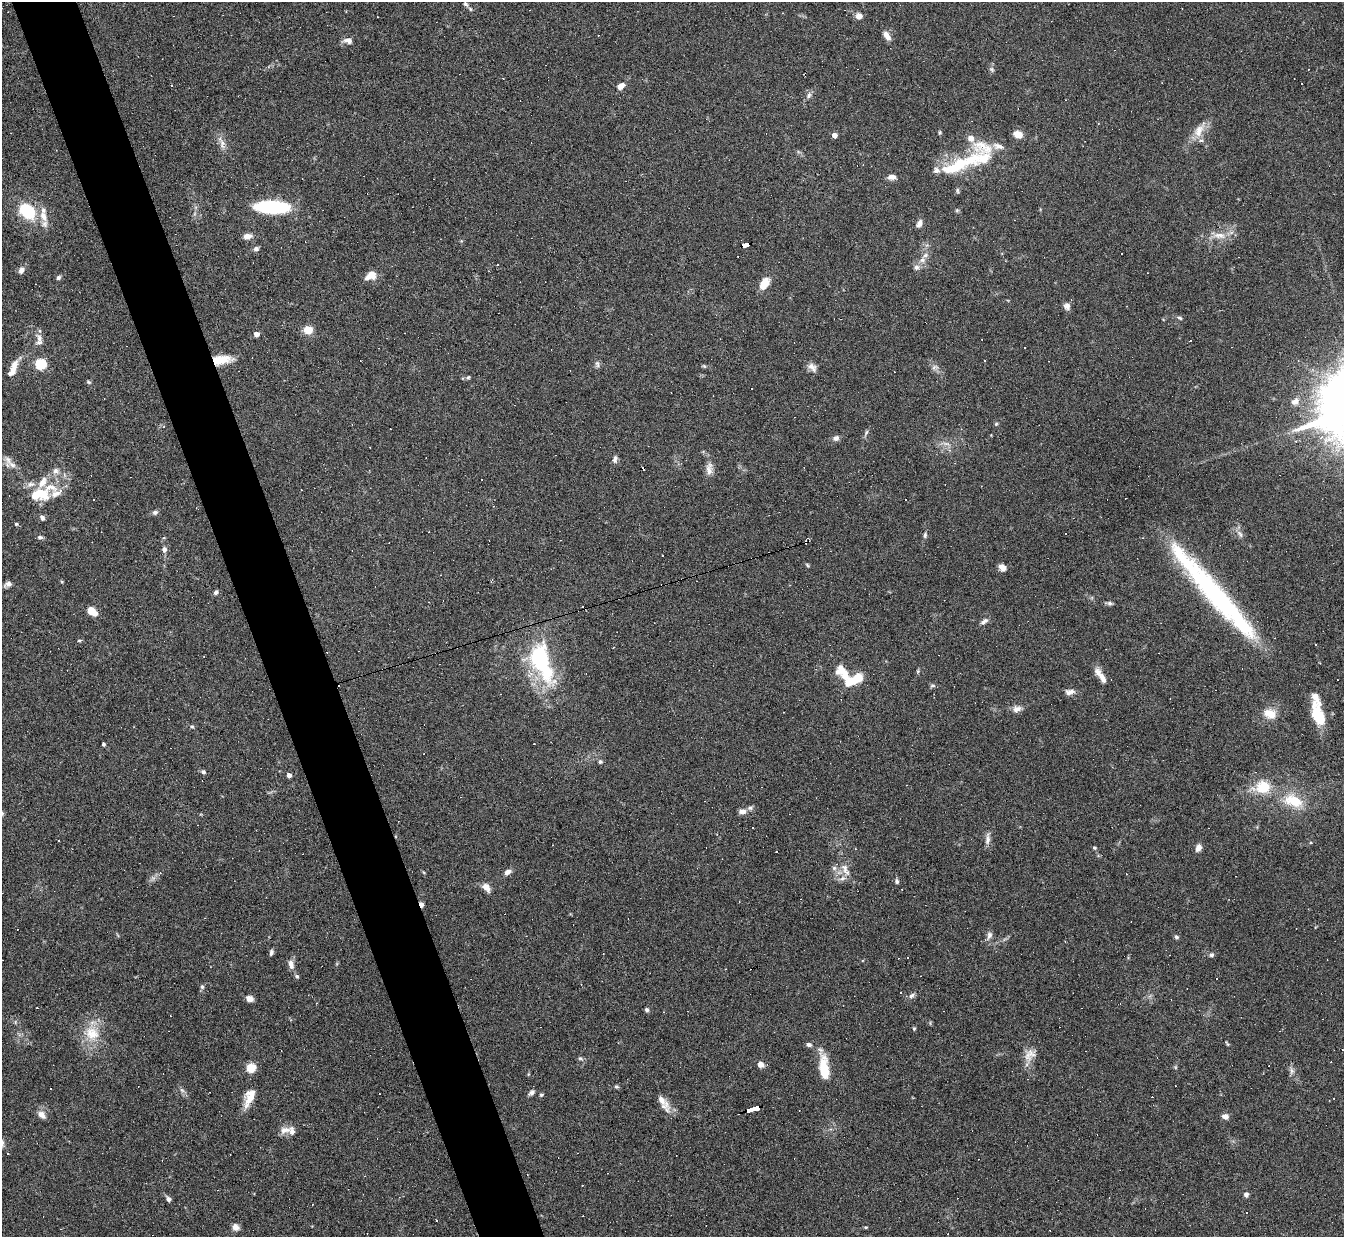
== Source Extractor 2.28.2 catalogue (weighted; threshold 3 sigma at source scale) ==
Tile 11 of 4 x 4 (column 3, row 3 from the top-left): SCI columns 2687-4028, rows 1382-2616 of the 5371 x 5357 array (HDU 1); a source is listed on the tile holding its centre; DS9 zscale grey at full resolution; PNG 1346 x 1239 px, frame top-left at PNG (2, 2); no overlay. Shown black and unused: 5% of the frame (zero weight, under 4 of 8 exposures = <1% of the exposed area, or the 3 px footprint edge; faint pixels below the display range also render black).
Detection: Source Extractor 2.28.2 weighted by HDU 2 'WHT'; one run over the whole footprint, this tile lists its part. Background 0.0744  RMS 0.0043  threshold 0.0175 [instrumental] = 3 sigma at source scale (4.09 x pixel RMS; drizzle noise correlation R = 1.36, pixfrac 0.8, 0.05/0.05 arcsec/px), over >= 5 px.
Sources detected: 253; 3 inside a brighter object's white glare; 83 cosmic-ray / hot-pixel residue — not listed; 18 inside a brighter listed object's ellipse — not listed separately; the other 149 listed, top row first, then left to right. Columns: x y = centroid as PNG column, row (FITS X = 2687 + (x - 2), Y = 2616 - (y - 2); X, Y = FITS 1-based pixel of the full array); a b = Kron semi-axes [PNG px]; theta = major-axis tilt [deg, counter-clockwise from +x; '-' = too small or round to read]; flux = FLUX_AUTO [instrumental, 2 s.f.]
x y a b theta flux
465 4 6 4 -42 0.82
470 9 6 5 - 0.61
859 16 8 7 - 2.1
887 36 12 6 -57 2.4
348 40 11 7 -11 2
992 69 8 6 -55 0.85
621 86 10 7 41 2.3
809 95 9 6 50 1.3
1199 130 26 11 59 5.9
940 132 6 4 89 0.49
1018 134 7 6 - 5.5
834 135 4 4 - 2.9
971 138 9 8 - 2.5
222 144 17 7 -77 2.6
998 146 16 8 -13 2.7
954 167 48 17 22 17
892 177 10 6 1 1.9
957 190 7 4 -84 0.65
272 207 26 9 -1 47
957 210 5 4 - 0.49
27 211 17 12 -42 20
43 216 16 10 -70 4.6
919 223 8 5 51 1.9
1219 235 19 9 -4 4.5
247 236 10 7 7 2.4
746 245 7 4 19 48
256 249 7 6 - 1
922 260 8 6 1 1.4
916 267 8 7 - 1.4
21 270 9 7 51 1.7
371 275 11 8 29 5.2
58 277 6 5 - 0.85
764 284 14 8 57 5.5
1067 306 9 8 - 1.7
1180 318 6 5 - 0.73
308 330 10 9 - 4.3
256 334 4 4 - 3.1
39 338 13 8 -77 2.5
221 360 22 9 7 7.6
984 360 3 3 - 0.49
41 364 5 5 - 34
597 364 10 5 -76 1
704 366 6 4 -44 0.49
812 367 14 8 -43 2.2
935 367 10 5 16 1.2
12 371 15 9 59 3.4
468 377 5 4 - 0.57
89 382 6 5 - 0.56
752 388 3 3 - 2.8
1295 401 10 8 32 2.6
996 424 5 4 - 0.49
866 433 8 4 63 0.81
836 438 8 7 - 1.4
1321 438 5 5 - 1.2
615 459 10 5 78 1.3
8 460 15 8 -65 2.7
709 469 19 9 89 3.1
55 471 9 7 49 1.9
51 487 28 15 9 11
906 499 3 3 - 5
155 512 7 6 - 1
42 518 8 5 -57 1
16 524 4 4 - 0.51
1240 534 12 5 -56 1.5
925 535 7 4 81 0.82
40 537 7 5 -5 0.96
164 549 6 6 - 1.4
663 555 3 3 - 0.58
807 565 6 3 -54 0.47
1002 567 8 6 -41 2.6
8 584 9 6 25 1.5
215 592 6 5 - 0.94
1216 595 102 17 -49 86
1109 603 7 5 -15 0.89
92 611 8 5 -41 7.4
984 621 11 6 37 1.4
1316 644 3 3 - 0.51
540 660 51 25 -75 40
918 671 6 4 72 0.51
844 674 24 12 -52 8.4
1101 676 22 6 -56 3.6
933 685 7 5 -2 0.72
1070 692 13 7 7 1.9
1017 709 11 9 40 2.2
1270 714 17 12 -21 5.1
1318 715 24 11 -70 13
192 726 6 4 -7 0.61
103 744 4 3 - 0.69
534 744 3 2 - 0.31
600 762 6 5 - 0.71
204 772 5 4 - 0.75
289 775 4 4 - 2
1263 788 13 9 8 13
1293 801 28 16 -20 12
750 808 8 6 23 1.1
742 811 10 6 5 1.7
988 839 20 6 84 2
1094 848 5 4 - 0.55
1198 848 7 5 72 2.8
776 852 3 2 - 0.58
834 868 6 6 - 1.1
844 868 16 9 -69 3.4
508 872 9 6 27 1.7
160 873 4 4 - 0.55
897 881 6 5 - 0.92
486 887 10 6 -45 3.3
421 904 5 4 - 2.9
989 935 11 7 74 1.6
1176 937 6 5 - 0.74
1065 942 3 3 - 0.34
271 952 8 4 74 0.91
1212 955 6 6 - 0.82
907 958 3 3 - 2.2
291 964 13 7 -76 2.3
297 976 6 5 - 0.7
202 987 6 5 - 0.81
901 992 2 2 - 0.37
912 995 8 5 39 1.1
249 998 7 5 -24 2.7
37 1008 2 2 - 0.54
647 1010 5 5 - 0.8
663 1012 3 2 - 0.27
914 1029 4 4 - 0.43
92 1033 22 19 -30 9.8
1227 1044 8 2 -50 0.4
809 1045 7 5 -14 1.1
1030 1055 19 12 47 4.1
580 1058 7 5 -17 0.73
761 1064 8 7 - 2.1
251 1068 5 5 - 19
824 1069 24 9 -84 13
1292 1071 10 6 87 1.3
616 1086 5 5 - 0.64
182 1090 8 5 -44 1
531 1092 8 5 42 1.2
541 1095 5 4 - 0.55
249 1097 24 10 69 5.9
661 1100 22 9 -56 4.3
753 1109 13 3 17 88
42 1115 11 7 -43 2.4
1225 1116 8 6 -7 1.7
831 1129 5 4 - 0.56
285 1130 16 9 13 3
8 1153 3 2 - 0.63
1246 1194 6 5 - 1.3
168 1199 6 5 - 1.1
1246 1212 2 2 - 0.32
236 1227 10 8 -41 1.8
866 1227 5 3 - 0.38
Overlapping masked pixels (flux is a lower limit): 4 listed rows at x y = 746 245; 221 360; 421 904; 753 1109